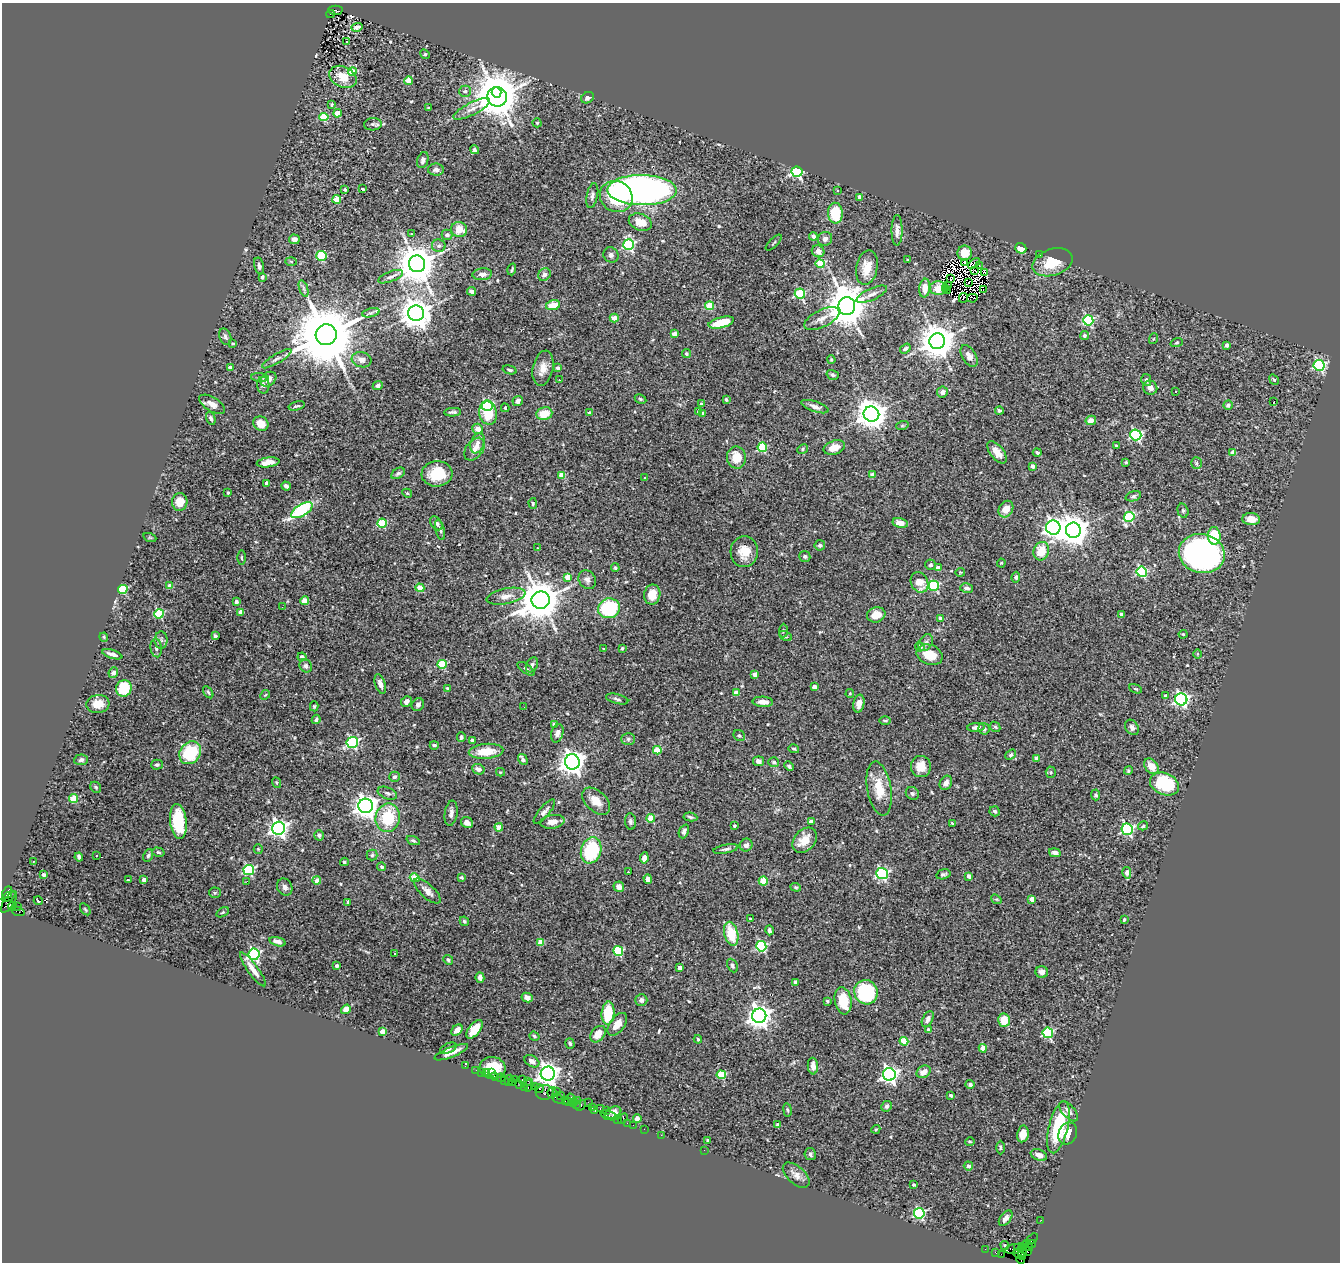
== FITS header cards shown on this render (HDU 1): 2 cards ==
NAXIS1  =                 1338
NAXIS2  =                 1260

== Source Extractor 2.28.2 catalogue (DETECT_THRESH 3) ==
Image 1338 x 1260 px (HDU 1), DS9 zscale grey, 1 PNG px = 1 image px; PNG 1342 x 1264 px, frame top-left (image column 1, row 1260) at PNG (2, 3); each listed source drawn as its Kron ellipse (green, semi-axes under 4 px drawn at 4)
Background 1.01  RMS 0.052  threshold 0.155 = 3 sigma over >= 5 px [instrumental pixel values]
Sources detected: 551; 8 with non-positive FLUX_AUTO (blend fragments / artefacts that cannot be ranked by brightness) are neither listed nor drawn; of the other 543, the 500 brightest by FLUX_AUTO listed and drawn (43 fainter detections omitted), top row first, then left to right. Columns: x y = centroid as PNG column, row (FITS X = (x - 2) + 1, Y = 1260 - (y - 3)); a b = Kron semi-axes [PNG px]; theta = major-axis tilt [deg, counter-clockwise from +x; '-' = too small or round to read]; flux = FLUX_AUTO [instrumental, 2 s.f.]
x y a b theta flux
335 10 7 4 -1 570
330 14 4 3 - 220
357 27 6 3 17 12
346 42 3 3 - 71
425 54 5 4 - 4.2
352 72 4 4 - 78
343 77 14 10 -28 55
408 81 4 4 - 67
465 91 6 6 - 11
497 93 5 5 - 4900
497 97 10 9 - 11000
587 98 7 5 29 11
332 104 3 2 - 3.5
429 108 3 3 - 3.2
472 109 20 6 27 27
337 113 4 4 - 41
324 117 5 4 - 140
537 123 4 4 - 4
373 124 9 6 4 8
474 150 5 4 - 8
423 160 8 5 72 12
436 170 8 6 -1 12
797 172 5 5 - 570
363 189 4 3 - 8.9
345 190 4 4 - 8.3
642 190 35 15 0 1700
837 190 3 3 - 3.7
592 196 13 5 78 13
616 197 17 15 -31 170
859 197 4 3 - 23
337 199 4 4 - 88
835 213 10 7 -87 140
640 222 12 8 -21 50
459 230 8 7 - 47
897 230 15 5 90 20
412 234 3 2 - 3.2
447 235 5 5 - 14
813 236 4 4 - 12
294 239 5 4 - 17
825 239 7 7 - 15
774 243 10 2 45 3.9
629 245 5 5 - 420
439 246 7 6 - 10
1021 248 5 5 - 37
818 251 6 6 - 18
965 253 7 7 - 35
1040 254 3 3 - 3.6
611 255 8 7 - 11
322 256 5 5 - 140
908 260 3 2 - 3.2
291 261 6 4 -2 4.4
965 262 2 2 - 4.6
1052 262 21 13 18 87
417 264 8 8 - 10000
820 264 4 4 - 140
974 264 7 4 41 11
259 266 8 5 -78 11
979 266 2 2 - 7.1
867 268 17 10 78 51
512 269 6 2 72 4.6
974 270 3 2 - 4.6
985 273 4 3 - 18
482 274 10 6 6 14
544 275 7 5 50 13
262 277 4 4 - 9.9
391 277 13 5 22 12
950 279 3 2 - 4.3
968 283 3 2 - 5.3
947 285 3 2 - 4
925 288 9 5 83 44
939 288 9 6 -1 160
945 288 2 2 - 4.9
304 289 9 4 -71 8.2
948 290 3 2 - 11
983 290 3 2 - 5.8
472 291 5 4 - 15
800 294 5 5 - 260
872 294 16 6 25 19
963 298 5 2 - 4.2
972 298 5 3 - 4.5
553 305 7 5 12 54
709 306 4 4 - 76
847 306 9 8 - 12000
371 313 9 3 13 7
416 313 8 7 - 5300
614 318 4 4 - 47
822 319 19 8 26 28
1088 320 5 5 - 310
721 322 13 5 14 88
674 334 4 4 - 34
326 335 10 10 - 36000
1084 336 4 4 - 7.2
225 337 8 5 -69 8.2
1153 339 5 3 - 3.7
937 341 8 8 - 7900
1177 342 6 4 18 4.6
233 344 3 2 - 4.2
1227 345 4 4 - 16
905 348 6 4 35 6
686 354 4 4 - 6.7
969 356 12 7 -60 25
277 359 17 4 31 14
362 360 10 7 -16 15
831 360 4 3 - 4.1
1319 365 5 5 - 400
230 368 4 3 - 25
543 368 18 10 78 34
558 368 4 4 - 10
510 370 7 4 -15 5.1
833 375 6 4 -17 5.9
260 378 9 3 -4 7.3
268 379 9 6 38 27
559 380 3 2 - 4.5
1146 380 6 5 - 8.2
1274 380 5 3 - 4.7
263 385 8 6 -87 11
378 385 5 4 - 9.2
1150 388 7 7 - 18
1175 391 3 2 - 4.5
942 392 5 5 - 13
640 399 6 4 -28 4.8
726 399 3 3 - 3.9
518 401 5 4 - 13
1274 401 3 2 - 26
212 404 14 7 -32 24
701 404 4 3 - 6.9
1228 405 5 4 - 9.6
297 406 8 3 14 5.2
487 406 5 5 - 320
815 407 14 5 -19 17
505 408 4 3 - 3.4
999 410 4 4 - 5.8
453 412 8 3 4 7
589 412 4 4 - 5.1
699 412 4 3 - 15
488 413 11 9 -77 88
703 413 3 3 - 6.1
544 414 8 6 9 61
871 414 8 7 - 4700
211 418 7 4 -69 7.9
1091 420 5 4 - 24
261 424 8 7 - 43
902 426 6 4 19 4.5
478 429 5 5 - 23
1136 435 5 5 - 460
477 443 10 6 69 21
1116 446 3 3 - 8.8
762 447 5 5 - 210
834 448 11 6 18 38
474 449 13 8 53 26
803 449 5 4 - 5.2
997 452 13 6 -52 34
1037 452 4 3 - 5.9
1233 453 4 4 - 34
736 457 11 9 -78 60
268 462 11 5 7 26
1126 462 3 2 - 3.8
1196 463 6 5 - 5.8
1032 466 4 3 - 17
398 473 7 5 31 7.5
437 474 15 12 6 110
562 475 4 4 - 61
873 475 4 4 - 31
645 478 3 3 - 3.9
266 483 3 3 - 11
286 486 5 3 - 10
228 492 3 3 - 5.8
407 493 5 4 - 4.6
1133 496 8 5 17 7.1
180 502 9 7 86 45
533 503 5 4 - 4.7
1006 509 9 7 57 38
302 510 12 5 31 360
1183 511 7 5 -73 6.5
1129 517 5 5 - 250
1251 519 9 6 -4 29
382 523 4 4 - 170
436 523 8 5 -52 10
900 523 8 5 -12 24
1053 528 7 7 - 1600
440 530 10 4 -75 9.3
1073 530 7 7 - 5200
1214 536 9 6 -85 120
150 538 7 4 -19 3.7
820 545 5 5 - 7.8
537 548 3 3 - 4.3
1041 551 9 7 71 72
744 552 15 13 85 53
1202 553 23 19 -12 1200
805 556 5 5 - 6.4
242 558 7 3 -90 4.3
1001 563 4 4 - 3.2
931 565 5 5 - 6.7
615 568 4 4 - 5.5
938 568 4 4 - 36
960 572 5 3 - 3.5
1142 572 5 5 - 310
568 577 4 4 - 38
1016 577 5 4 - 8.6
587 580 10 8 -53 14
920 582 10 8 -65 48
170 586 4 4 - 34
934 586 5 5 - 250
420 588 4 4 - 81
967 588 6 5 - 11
123 589 5 4 - 210
652 594 10 8 79 45
506 596 20 7 12 28
541 600 9 8 - 12000
305 601 4 4 - 86
236 602 3 3 - 10
282 607 2 2 - 4.9
609 608 11 10 - 300
241 612 4 4 - 33
159 614 4 4 - 240
1122 614 3 3 - 8.8
876 615 9 7 16 42
940 619 4 4 - 26
783 631 7 3 88 4.8
1183 634 4 4 - 3.6
215 636 3 3 - 8.8
786 636 7 4 -28 5.9
104 637 4 3 - 3.7
161 640 9 6 90 10
926 643 9 6 60 13
920 647 5 4 - 24
156 648 9 5 -83 10
622 648 3 3 - 4.4
603 649 3 3 - 6.8
112 654 10 4 -17 15
1197 654 4 3 - 3.2
930 655 13 9 -22 57
302 657 4 4 - 13
442 664 4 4 - 150
532 665 8 5 62 11
306 666 7 6 - 10
526 669 10 4 -34 7.2
113 673 5 5 - 14
755 674 4 4 - 34
380 684 10 5 -72 16
814 687 4 4 - 21
124 688 8 8 - 130
447 688 3 3 - 3.9
1135 689 7 3 -21 3.5
208 692 7 3 -55 4.2
736 693 4 4 - 23
850 693 4 4 - 3.5
265 695 5 4 - 3.9
1165 696 4 4 - 9.1
617 699 11 4 -14 9.8
1181 699 6 6 - 800
406 702 6 4 46 14
763 702 10 5 -3 25
859 703 9 5 77 22
98 704 11 9 6 45
418 705 7 5 52 9.7
314 706 5 4 - 4
524 707 2 2 - 9.1
316 719 5 3 - 6.7
885 721 5 4 - 5.8
554 724 3 3 - 5.6
976 727 9 4 5 14
995 727 6 4 -44 4.7
1132 727 8 6 -57 12
984 729 6 5 - 11
557 733 9 6 75 13
739 736 6 5 - 6.2
461 737 5 4 - 7.8
628 739 7 6 - 7.6
472 740 4 4 - 13
352 742 6 5 - 490
434 745 4 4 - 7.7
794 749 5 3 - 4.8
657 750 4 4 - 97
486 751 17 7 4 70
190 753 12 10 52 170
1011 755 6 4 34 6.7
1036 758 4 3 - 15
523 759 6 4 -57 14
81 760 7 5 6 10
759 761 5 5 - 14
572 762 8 7 - 3200
774 762 5 5 - 6.6
157 765 6 5 - 7.2
789 766 5 4 - 8.2
921 766 10 10 - 42
1151 766 8 6 -49 41
478 769 6 5 - 17
1128 770 4 4 - 4.5
500 772 4 4 - 3.5
1051 772 5 5 - 5
394 777 5 5 - 8.4
276 783 6 3 -70 4
946 783 7 6 - 17
1164 784 15 10 -22 200
96 787 6 5 - 5.2
879 788 27 12 -80 82
387 793 10 5 -21 11
912 793 7 6 - 7.2
1095 795 5 4 - 6.6
74 799 4 4 - 130
596 801 16 10 -44 44
366 806 7 7 - 2600
995 811 5 5 - 8.1
544 812 15 5 51 14
451 813 12 6 81 13
690 817 7 4 -8 6.4
388 818 14 12 78 140
651 818 4 4 - 74
811 821 4 3 - 25
178 822 17 8 -83 160
552 822 12 6 9 28
630 822 8 5 -83 8
467 823 6 5 - 14
952 823 3 3 - 3.8
734 826 3 3 - 4.3
1143 826 5 4 - 4.5
499 827 4 4 - 63
279 828 6 6 - 1400
1127 829 5 5 - 490
684 831 7 4 67 10
319 835 5 5 - 6.5
805 840 14 10 49 53
413 841 7 4 -22 5.4
746 845 6 6 - 14
258 849 5 4 - 3.5
726 849 13 4 10 9.1
591 850 13 10 72 210
158 852 6 4 -15 6.5
1055 853 6 4 -14 16
97 855 3 3 - 6.7
148 855 6 4 67 7.6
372 855 5 5 - 6.2
79 857 4 3 - 6.1
644 858 5 4 - 16
33 861 3 2 - 3.1
344 862 4 4 - 6.6
382 867 4 4 - 7.3
249 870 5 5 - 340
628 872 3 2 - 11
1127 873 6 4 -77 37
882 874 6 5 - 400
943 874 7 5 15 7.6
43 875 3 3 - 11
969 876 4 3 - 22
461 877 4 3 - 4.4
415 878 5 4 - 74
648 879 5 4 - 18
128 880 3 3 - 5.6
144 880 4 4 - 24
247 881 3 2 - 5.4
317 881 4 4 - 24
763 881 4 4 - 120
285 887 9 7 -63 14
619 887 5 5 - 23
796 887 5 4 - 4.7
427 891 17 6 -42 23
7 893 7 4 66 250
215 893 6 5 - 5
9 896 7 3 26 490
996 899 6 4 -41 4.4
1032 899 4 4 - 33
38 901 4 2 - 5.7
9 902 12 5 58 600
348 902 3 3 - 3.8
12 906 4 3 - 410
18 907 3 3 - 15
85 909 7 3 -55 4
18 911 7 3 -18 95
223 912 7 4 31 4.4
750 919 4 3 - 3.2
1124 920 4 3 - 4.5
464 921 5 4 - 5.1
769 930 5 3 - 8.4
731 934 12 7 -76 95
278 942 8 4 -16 19
540 942 4 4 - 66
761 946 5 5 - 300
618 951 5 4 - 220
254 954 5 5 - 540
395 954 3 3 - 15
448 960 5 4 - 6.3
732 965 7 5 -65 7.9
336 966 4 3 - 11
679 968 4 3 - 19
253 969 21 5 -54 33
1042 972 6 6 - 14
480 978 5 4 - 15
796 982 4 4 - 24
866 992 12 11 - 280
527 997 5 4 - 23
641 1000 6 5 - 12
827 1001 3 3 - 5.6
843 1001 14 8 -80 100
346 1009 5 4 - 43
608 1013 11 6 85 120
759 1016 7 7 - 2900
928 1019 8 5 62 12
1004 1020 6 6 - 62
617 1024 13 7 53 34
474 1029 11 5 50 73
457 1030 6 4 46 19
928 1030 4 3 - 8.8
383 1032 4 4 - 48
1048 1033 5 5 - 300
598 1034 9 6 53 39
534 1036 5 4 - 4.7
698 1039 4 3 - 4.7
904 1041 4 4 - 100
570 1043 5 4 - 5.8
448 1048 9 5 23 10
983 1048 4 4 - 35
451 1052 18 5 22 28
532 1061 8 5 -31 17
465 1066 3 2 - 17
813 1066 8 5 -85 23
492 1068 13 11 -6 93
476 1070 2 2 - 26
481 1072 2 2 - 17
486 1072 3 2 - 81
924 1072 7 5 31 27
491 1073 3 2 - 24
548 1074 7 7 - 2300
889 1074 6 6 - 1200
721 1075 4 4 - 140
495 1077 4 2 - 48
501 1078 5 3 - 50
505 1080 3 2 - 140
509 1080 5 2 - 130
515 1080 3 2 - 88
522 1080 3 2 - 100
528 1081 4 2 - 140
512 1082 3 3 - 90
970 1084 4 4 - 8.3
520 1085 3 2 - 94
529 1085 6 3 73 110
524 1087 3 2 - 110
534 1087 2 2 - 65
539 1089 4 3 - 280
545 1092 9 7 0 590
557 1092 4 4 - 340
552 1093 5 4 - 140
561 1095 2 2 - 68
951 1095 3 3 - 9.8
558 1099 7 3 -24 260
572 1099 6 3 -53 260
565 1101 2 2 - 60
578 1101 4 3 - 180
568 1102 3 3 - 75
573 1102 4 2 - 110
588 1102 2 2 - 24
576 1105 3 2 - 76
581 1105 6 3 43 99
886 1106 5 5 - 7.5
592 1108 2 2 - 24
600 1109 3 2 - 120
607 1110 3 2 - 84
787 1110 6 3 -81 4.2
595 1111 3 2 - 66
1069 1111 12 6 -47 14
613 1112 8 5 22 170
609 1115 9 2 -18 160
637 1118 4 4 - 37
617 1119 2 2 - 44
623 1119 6 2 56 150
627 1123 2 2 - 21
633 1125 2 2 - 52
778 1125 4 3 - 15
1058 1127 26 9 76 200
644 1129 2 2 - 20
876 1129 5 3 - 3.4
1068 1133 11 9 65 35
1023 1134 8 6 79 28
661 1135 2 2 - 27
708 1140 3 3 - 7.3
970 1142 5 3 - 3.5
1000 1147 7 3 89 4.6
704 1150 2 2 - 22
810 1154 6 5 - 9.4
1039 1155 8 5 -22 21
968 1166 5 4 - 14
796 1175 16 8 -42 23
913 1185 3 3 - 5.1
919 1213 5 5 - 380
1006 1218 9 5 52 19
1041 1220 2 2 - 19
1032 1239 7 2 42 130
1032 1244 4 3 - 98
1005 1245 4 3 - 3.8
1028 1246 6 3 -54 190
1018 1248 4 4 - 130
1023 1248 5 4 - 250
985 1249 2 2 - 29
1014 1249 9 4 8 390
1027 1251 3 3 - 51
1022 1252 7 3 86 200
996 1253 3 2 - 56
1001 1254 2 2 - 68
1019 1254 6 3 -12 150
1021 1260 4 3 - 66
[43 fainter detections neither listed nor drawn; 8 non-positive-flux detections neither listed nor drawn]